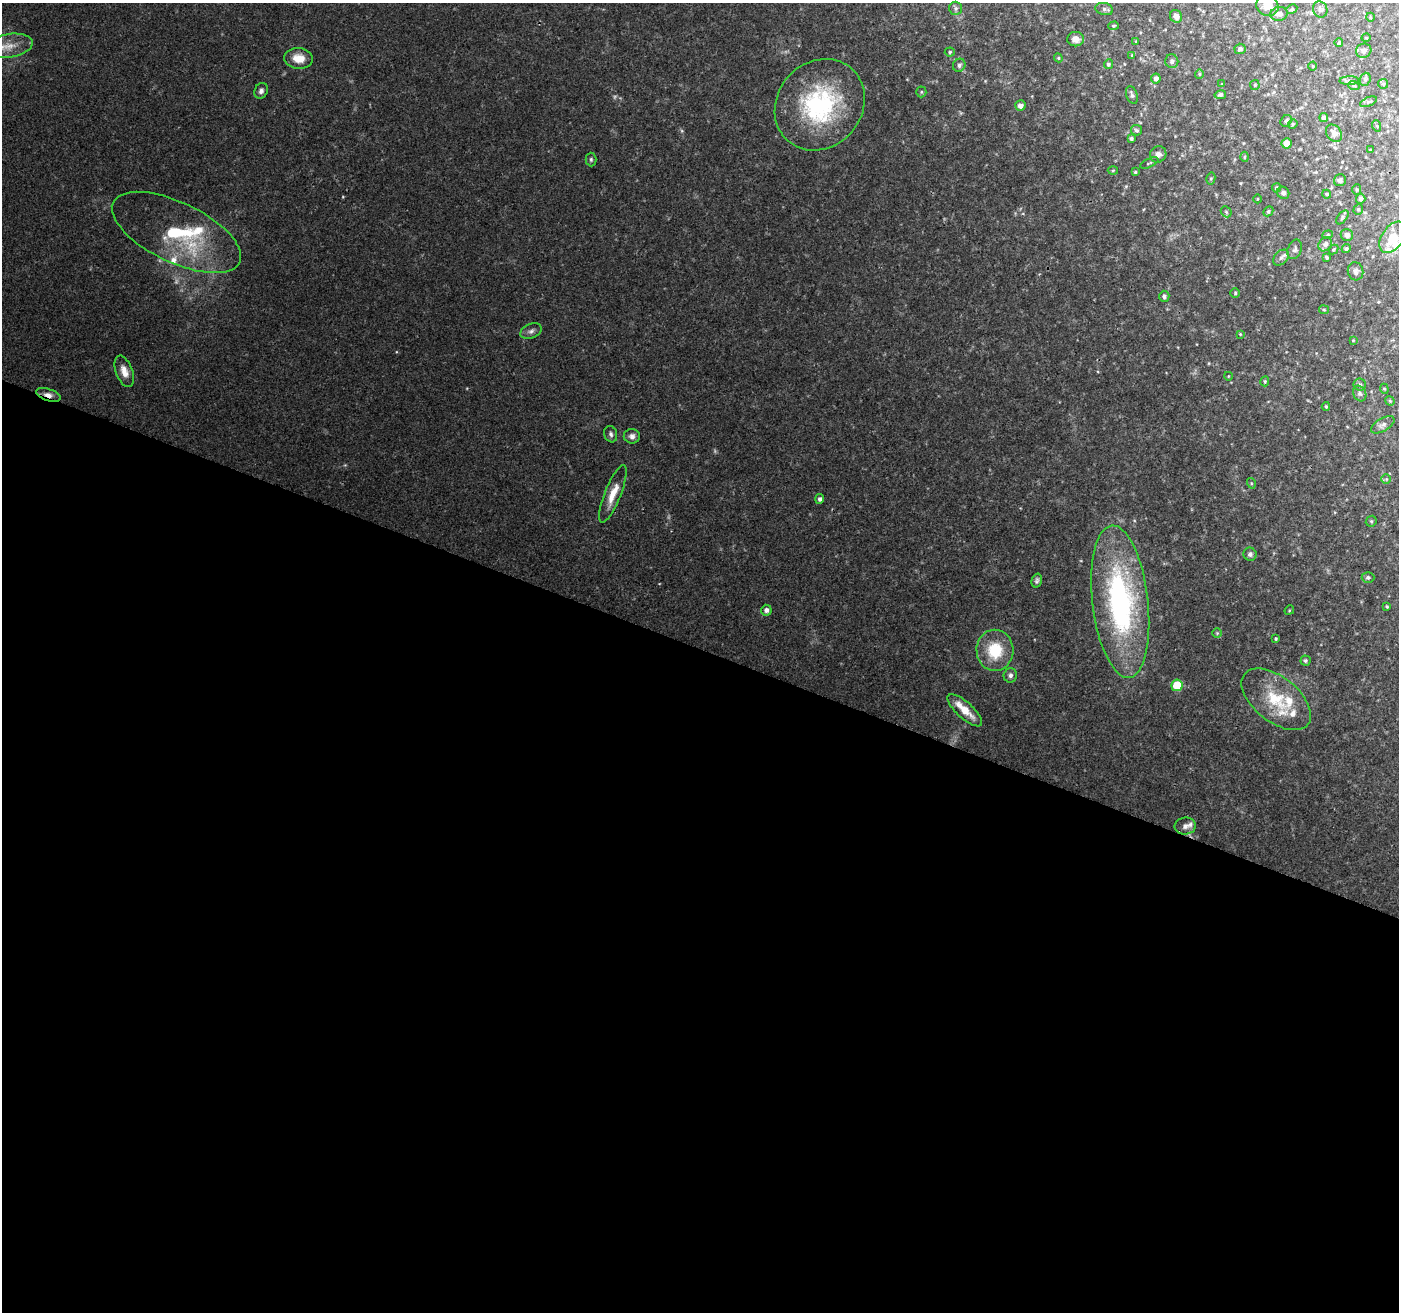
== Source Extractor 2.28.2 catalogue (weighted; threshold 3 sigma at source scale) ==
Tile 14 of 4 x 4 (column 2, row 4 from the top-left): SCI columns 1406-2802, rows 274-1583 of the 5597 x 5723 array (HDU 1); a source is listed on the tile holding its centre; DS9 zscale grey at full resolution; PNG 1401 x 1314 px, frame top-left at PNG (2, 3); each listed source drawn as its Kron ellipse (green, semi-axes under 4 px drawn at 4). Shown black and unused: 51% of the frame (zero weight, under 2 of 3 exposures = <1% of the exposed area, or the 3 px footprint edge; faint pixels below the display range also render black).
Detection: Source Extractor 2.28.2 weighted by HDU 2 'WHT'; one run over the whole footprint, this tile lists its part. Background 0.0581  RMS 0.0065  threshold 0.0295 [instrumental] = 3 sigma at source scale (4.5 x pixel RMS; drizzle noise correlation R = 1.50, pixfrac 1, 0.0396/0.0396 arcsec/px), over >= 5 px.
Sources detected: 129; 3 too faint to see at this stretch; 1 inside a brighter object's white glare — neither listed nor drawn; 9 inside a brighter listed object's ellipse — not listed separately; the other 116 listed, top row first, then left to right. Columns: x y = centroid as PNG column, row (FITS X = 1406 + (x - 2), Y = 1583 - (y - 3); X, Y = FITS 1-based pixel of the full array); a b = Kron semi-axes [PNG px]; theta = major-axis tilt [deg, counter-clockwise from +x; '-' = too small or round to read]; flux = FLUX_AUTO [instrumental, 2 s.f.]
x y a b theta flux
1267 6 11 9 -24 6.8
956 8 7 6 - 1.5
1104 9 9 6 -15 1.7
1292 9 5 4 - 0.99
1320 9 8 7 - 1.8
1279 14 9 7 8 2.2
1176 16 6 6 - 2.9
1370 17 4 3 - 0.51
1113 26 5 4 - 0.83
1366 38 4 3 - 0.48
1076 39 8 7 - 4.5
1136 41 3 3 - 0.42
1339 43 4 3 - 0.91
8 46 25 11 9 12
1240 49 5 5 - 1.6
1364 51 8 7 - 2.4
950 52 5 4 - 0.97
1132 55 4 3 - 0.62
299 58 14 10 -6 9.4
1058 58 4 4 - 0.8
1172 61 7 6 - 1.9
1108 64 5 4 - 1.1
959 65 7 6 - 1.9
1313 66 4 3 - 0.53
1199 74 4 4 - 0.81
1156 78 5 4 - 2.8
1365 79 7 5 70 1.5
1349 81 10 4 1 1.6
1222 84 4 4 - 0.5
1383 84 5 5 - 0.76
1255 85 5 5 - 0.83
1354 86 6 3 -19 0.87
261 91 8 6 64 2.2
921 92 5 5 - 0.88
1132 95 9 5 -70 1.9
1220 95 6 4 13 1.3
1368 102 9 4 22 1.2
820 105 48 42 48 93
1020 106 5 5 - 3.6
1323 118 4 4 - 2.3
1286 121 6 5 - 1.5
1293 124 5 4 - 0.93
1377 126 6 3 -71 0.58
1136 130 5 5 - 1.4
1334 133 9 7 -53 4.4
1131 138 4 3 - 1.5
1287 143 5 5 - 6
1370 150 3 2 - 0.56
1158 154 8 8 - 3.4
1244 157 5 3 - 0.76
591 159 7 5 -89 1.3
1149 163 10 3 24 0.8
1113 171 5 3 - 0.65
1135 172 4 4 - 0.89
1211 178 6 4 76 0.78
1340 180 6 6 - 1.9
1277 188 4 4 - 1.3
1357 189 5 4 - 0.83
1283 193 6 5 - 1.6
1327 194 4 4 - 1.1
1257 199 4 3 - 0.5
1361 199 5 4 - 2
1358 209 5 4 - 0.95
1268 211 5 4 - 0.99
1226 212 6 5 - 0.95
1342 217 8 4 52 1.3
176 232 70 30 -26 69
1328 235 5 4 - 0.79
1347 235 6 6 - 2.7
1393 237 18 10 55 13
1325 244 8 6 48 2.3
1295 249 10 7 69 1.7
1346 249 5 4 - 1.1
1333 250 5 3 - 0.68
1326 257 4 3 - 1.1
1281 258 9 6 48 2.3
1355 271 9 7 -76 2.4
1235 293 5 5 - 1
1164 296 5 5 - 1.8
1324 310 5 4 - 0.83
531 331 11 7 24 2.5
1240 334 4 3 - 0.59
1353 340 3 3 - 0.52
124 371 16 8 -70 6.7
1228 376 4 3 - 0.44
1265 381 5 4 - 1
1360 384 6 6 - 1.5
1384 389 5 4 - 0.81
1360 393 8 6 -64 1.7
48 395 13 6 -18 4.2
1390 401 5 4 - 0.72
1326 406 4 3 - 0.83
1383 425 13 6 30 2.7
611 434 8 6 -73 1.8
632 436 8 7 - 2.7
1386 479 5 4 - 0.83
1251 483 5 3 - 0.67
613 494 31 8 68 11
820 499 5 4 - 1.8
1371 521 6 5 - 0.91
1250 554 6 6 - 1.9
1368 577 6 5 - 1.5
1037 580 7 5 75 1.6
1120 602 77 28 -83 160
1387 606 4 3 - 0.82
766 610 5 5 - 2.8
1289 610 5 4 - 0.71
1217 633 5 5 - 0.76
1276 639 4 3 - 0.79
995 650 20 18 -88 26
1305 661 5 5 - 1.2
1010 675 7 6 - 2.4
1177 685 6 5 - 23
1276 699 41 22 -38 31
965 710 22 8 -42 11
1185 826 10 8 5 3.6
Overlapping masked pixels (flux is a lower limit): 1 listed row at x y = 48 395
Isophote crosses this tile's border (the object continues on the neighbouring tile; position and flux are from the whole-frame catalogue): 2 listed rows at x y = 1267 6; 8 46
Unlisted compact peaks at least as high as the median listed source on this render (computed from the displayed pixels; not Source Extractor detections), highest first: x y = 343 197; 682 131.